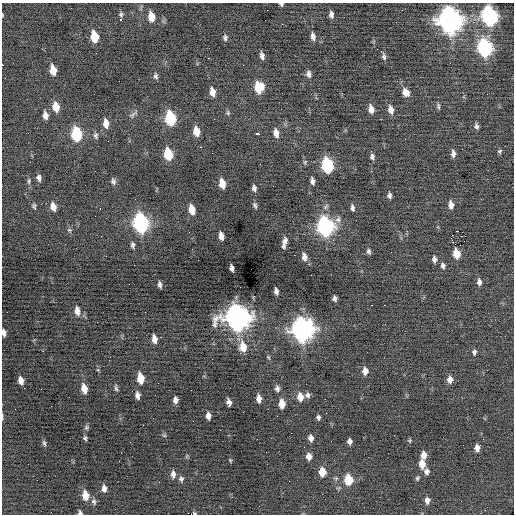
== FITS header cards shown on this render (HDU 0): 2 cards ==
NAXIS1  =                  512 / Axis length
NAXIS2  =                  512 / Axis length

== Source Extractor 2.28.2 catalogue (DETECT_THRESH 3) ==
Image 512 x 512 px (HDU 0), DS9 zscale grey, 1 PNG px = 1 image px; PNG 516 x 516 px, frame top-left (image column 1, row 512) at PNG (2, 3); no overlay
Background -0.0481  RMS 0.89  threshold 2.66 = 3 sigma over >= 5 px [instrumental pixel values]
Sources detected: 151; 1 with non-positive FLUX_AUTO (blend fragments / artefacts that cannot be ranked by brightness) is not listed; the other 150 listed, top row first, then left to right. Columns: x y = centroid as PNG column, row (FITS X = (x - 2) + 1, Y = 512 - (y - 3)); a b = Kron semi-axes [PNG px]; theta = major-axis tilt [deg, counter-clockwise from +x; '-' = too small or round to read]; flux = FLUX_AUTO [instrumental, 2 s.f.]
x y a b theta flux
281 4 4 3 - 130
267 10 2 2 - 58
121 14 6 6 - 130
2 15 4 2 - 45
331 15 8 5 -83 220
490 16 11 7 -79 15000
151 17 9 6 -80 810
120 19 3 2 - 330
450 20 12 9 -75 43000
282 24 2 2 - 120
313 36 8 5 -79 260
94 37 9 6 -79 1400
225 38 7 5 83 150
485 48 11 7 -78 9700
262 56 7 4 -76 230
384 56 9 5 -77 160
208 58 2 2 - 300
2 65 2 2 - 510
53 70 8 5 -80 790
308 74 8 5 -81 240
156 76 8 5 -76 140
259 87 10 8 -87 1500
212 92 8 5 -78 490
406 92 10 8 -61 440
438 106 8 4 -78 110
56 107 9 6 -79 750
371 109 8 5 -79 380
391 110 9 6 -75 400
228 113 7 6 - 110
133 114 14 4 39 160
45 115 8 5 -81 350
170 118 10 6 -80 4300
106 123 10 6 -81 470
476 126 6 5 - 170
196 131 8 6 -79 710
28 133 2 2 - 32
257 133 3 3 - 690
276 133 9 5 -79 410
77 134 10 7 -81 3700
96 135 9 6 -74 150
505 146 2 2 - 30
200 147 3 2 - 230
500 151 6 5 - 100
212 153 2 2 - 54
168 154 9 6 -79 2000
453 154 9 5 -88 240
372 157 9 7 -80 220
305 162 7 5 77 100
327 165 10 6 -78 6000
39 178 8 5 -81 200
29 181 8 4 79 110
113 181 7 6 - 170
312 181 7 4 -80 200
222 184 8 5 -78 690
254 188 6 4 -78 180
389 195 6 5 - 180
255 205 8 4 -71 130
451 205 9 6 -83 360
34 206 7 5 -73 100
53 207 8 6 -78 450
352 208 7 4 -81 160
100 209 2 2 - 44
192 210 8 5 -78 780
338 219 9 8 - 230
141 223 11 7 -78 13000
326 227 11 8 -79 16000
69 230 7 5 -19 93
457 231 4 2 - 120
189 232 2 2 - 58
221 236 7 4 -79 360
461 236 2 2 - 33
451 238 4 3 - 140
284 243 11 4 78 290
455 244 3 2 - 85
133 245 8 5 -78 140
369 251 7 5 -78 150
456 254 8 5 -81 980
106 256 2 2 - 72
304 257 9 6 -77 300
434 259 7 5 -86 200
443 266 6 5 - 160
231 268 6 4 -82 200
479 282 8 5 -83 230
160 285 6 3 -79 170
276 291 6 4 -78 220
335 298 5 4 - 170
446 301 3 2 - 46
371 305 2 2 - 300
385 305 3 2 - 87
77 311 11 6 -82 380
237 317 12 11 - 49000
385 324 2 2 - 26
302 329 11 9 -82 34000
4 333 7 4 -83 250
154 339 8 5 -80 420
243 347 12 8 -81 890
474 352 7 5 -86 150
268 357 6 4 -45 69
212 359 3 2 - 50
98 370 5 3 - 56
365 371 7 6 - 400
140 378 9 6 -82 920
450 380 7 6 - 360
21 381 7 5 -78 380
158 383 2 2 - 67
116 388 8 4 -80 120
277 388 7 5 -83 190
84 389 9 5 -75 620
137 395 7 4 -83 230
307 395 7 6 - 180
300 397 9 6 -80 560
259 399 7 5 -84 340
175 400 6 4 87 250
229 402 7 4 -76 270
282 404 7 5 -87 720
51 406 2 2 - 64
208 416 6 4 -78 270
2 417 8 3 -88 92
318 417 5 4 - 140
193 421 2 2 - 55
86 427 6 6 - 100
164 435 5 5 - 77
394 435 2 2 - 33
85 438 4 3 - 98
311 438 7 5 -78 260
483 439 2 2 - 110
410 440 6 4 79 77
349 441 5 4 - 210
130 442 2 2 - 170
44 443 8 4 -74 120
477 448 6 5 - 370
424 455 7 6 - 420
309 456 7 6 - 360
368 457 2 2 - 40
230 460 4 4 - 59
422 464 9 6 -89 640
322 472 7 6 - 850
427 472 7 6 - 210
173 474 9 6 -90 260
417 478 6 5 - 99
181 479 7 6 - 160
37 480 2 2 - 26
348 480 8 6 -89 1600
159 482 2 2 - 24
104 488 8 5 -79 270
322 494 2 2 - 28
85 495 9 6 -81 730
427 500 8 6 -87 270
94 502 9 6 -78 160
80 513 5 5 - 130
At the frame edge (FLAGS 8, measured only in part): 6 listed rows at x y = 281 4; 2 15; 2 65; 4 333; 2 417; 80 513
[1 non-positive-flux detection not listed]